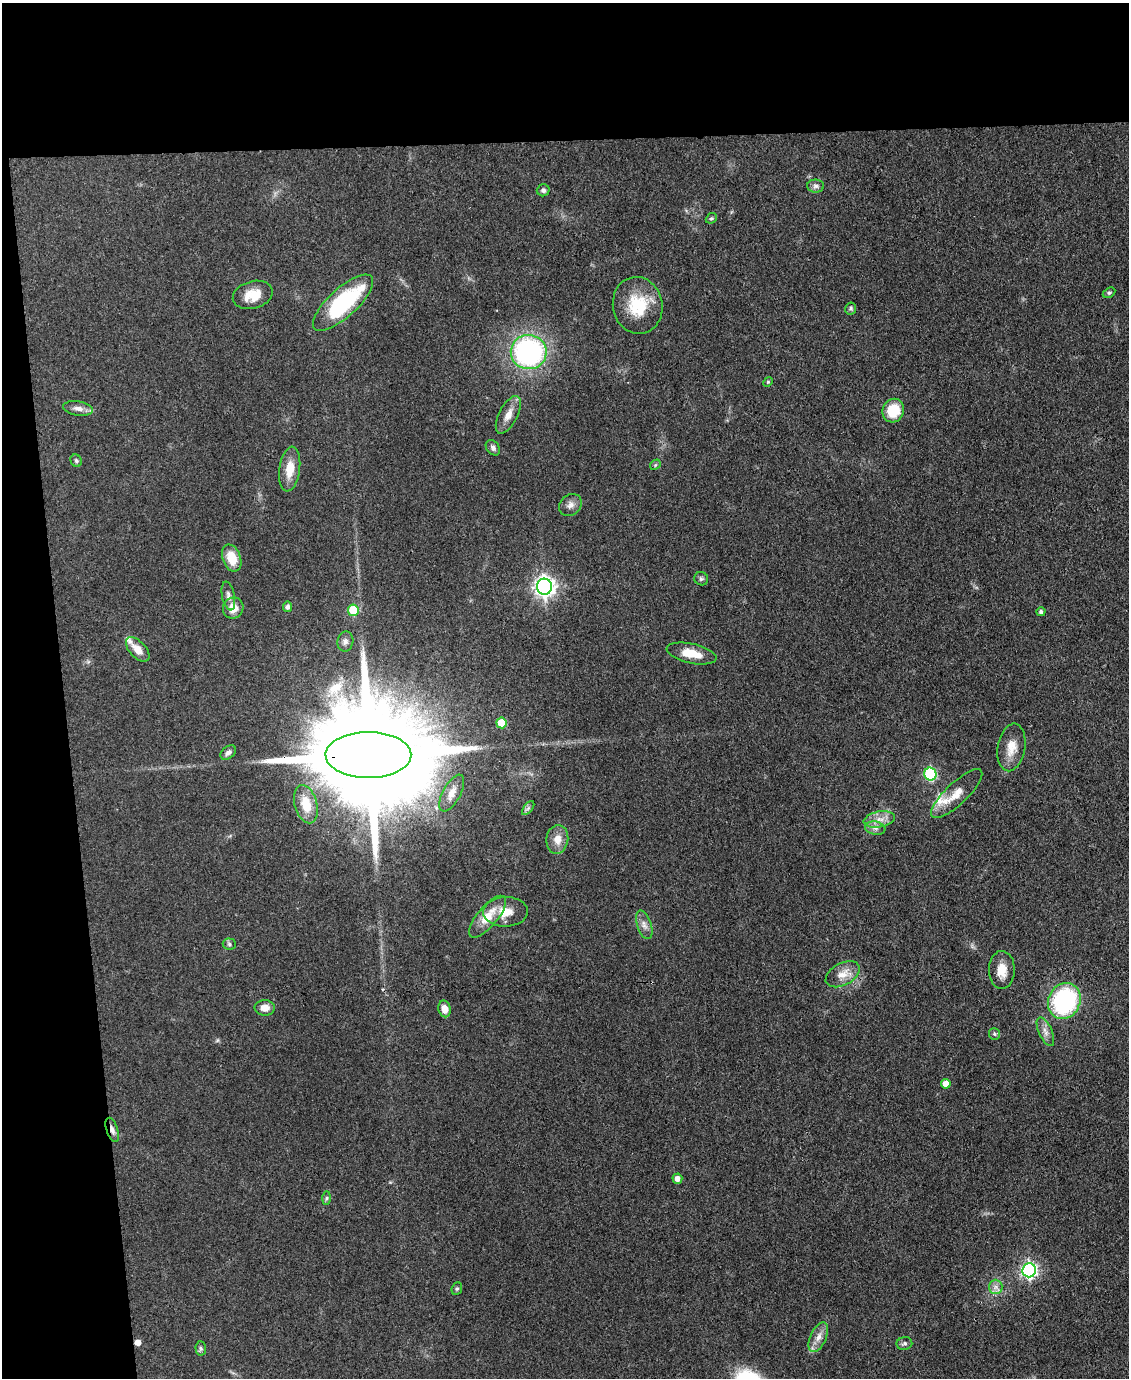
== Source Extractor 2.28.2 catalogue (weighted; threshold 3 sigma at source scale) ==
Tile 1 of 4 x 3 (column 1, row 1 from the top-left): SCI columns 1-1127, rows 2984-4359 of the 4509 x 4485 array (HDU 1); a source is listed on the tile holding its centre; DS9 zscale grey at full resolution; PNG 1131 x 1380 px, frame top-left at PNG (2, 3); each listed source drawn as its Kron ellipse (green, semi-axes under 4 px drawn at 4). Shown black and unused: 16% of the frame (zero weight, under 3 of 4 exposures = <1% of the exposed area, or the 3 px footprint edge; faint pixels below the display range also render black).
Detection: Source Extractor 2.28.2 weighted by HDU 2 'WHT'; one run over the whole footprint, this tile lists its part. Background 0.0813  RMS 0.0064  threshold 0.0286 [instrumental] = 3 sigma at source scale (4.5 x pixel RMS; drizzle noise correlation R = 1.50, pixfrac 1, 0.05/0.05 arcsec/px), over >= 5 px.
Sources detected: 66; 1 cosmic-ray / hot-pixel residue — neither listed nor drawn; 3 inside a brighter listed object's ellipse — not listed separately; the other 62 listed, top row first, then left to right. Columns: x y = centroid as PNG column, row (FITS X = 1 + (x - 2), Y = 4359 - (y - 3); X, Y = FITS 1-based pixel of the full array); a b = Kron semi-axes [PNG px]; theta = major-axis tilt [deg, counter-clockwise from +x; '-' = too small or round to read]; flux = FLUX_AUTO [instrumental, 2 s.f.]
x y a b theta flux
816 186 8 6 -1 2.1
543 190 6 6 - 1.6
711 218 6 5 - 0.98
1109 293 7 4 28 1
253 295 20 13 16 11
343 303 38 14 42 62
638 305 29 25 -79 27
851 308 6 5 - 1.1
529 352 18 17 - 110
768 382 5 4 - 0.78
78 408 15 7 -10 3.8
893 411 12 10 66 18
508 415 20 9 63 6.6
493 448 8 6 -50 1.8
76 461 6 5 - 1.2
655 465 6 4 47 0.88
290 469 22 10 82 11
570 505 12 10 42 3.7
232 558 14 9 -71 12
701 579 7 6 - 1.3
544 587 8 7 - 360
228 596 14 6 -79 2.9
287 607 5 4 - 2.2
233 608 11 10 - 7.8
353 610 5 5 - 24
1041 612 4 4 - 1.6
345 642 10 8 79 2.7
138 649 15 8 -47 7.4
692 654 25 10 -12 12
501 723 5 5 - 13
1011 747 24 13 80 10
228 753 9 6 39 2.3
368 755 43 23 0 29000
930 774 6 6 - 68
452 793 20 9 62 6.2
957 794 34 11 43 11
306 804 19 11 -75 14
528 808 8 4 53 1.4
879 819 16 8 10 6.2
875 828 10 6 -9 2.8
557 839 14 11 83 6.7
506 912 22 14 1 11
488 917 26 10 50 13
644 925 15 7 -72 3.8
229 944 6 5 - 1.3
1002 970 19 13 89 8.8
843 974 18 11 28 8
1064 1001 18 15 64 85
265 1008 10 7 -3 5.5
445 1009 8 6 -76 5
1045 1032 15 6 -66 3.7
994 1034 6 5 - 1.1
946 1084 5 4 - 6
112 1130 12 5 -72 3.2
677 1179 5 5 - 3.8
326 1198 7 4 89 1
1029 1270 7 7 - 180
996 1287 7 6 - 2.7
457 1289 6 5 - 1
818 1337 16 8 65 5.4
904 1343 8 6 10 1.7
201 1348 7 5 -86 1.4
Overlapping masked pixels (flux is a lower limit): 2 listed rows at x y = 368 755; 112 1130